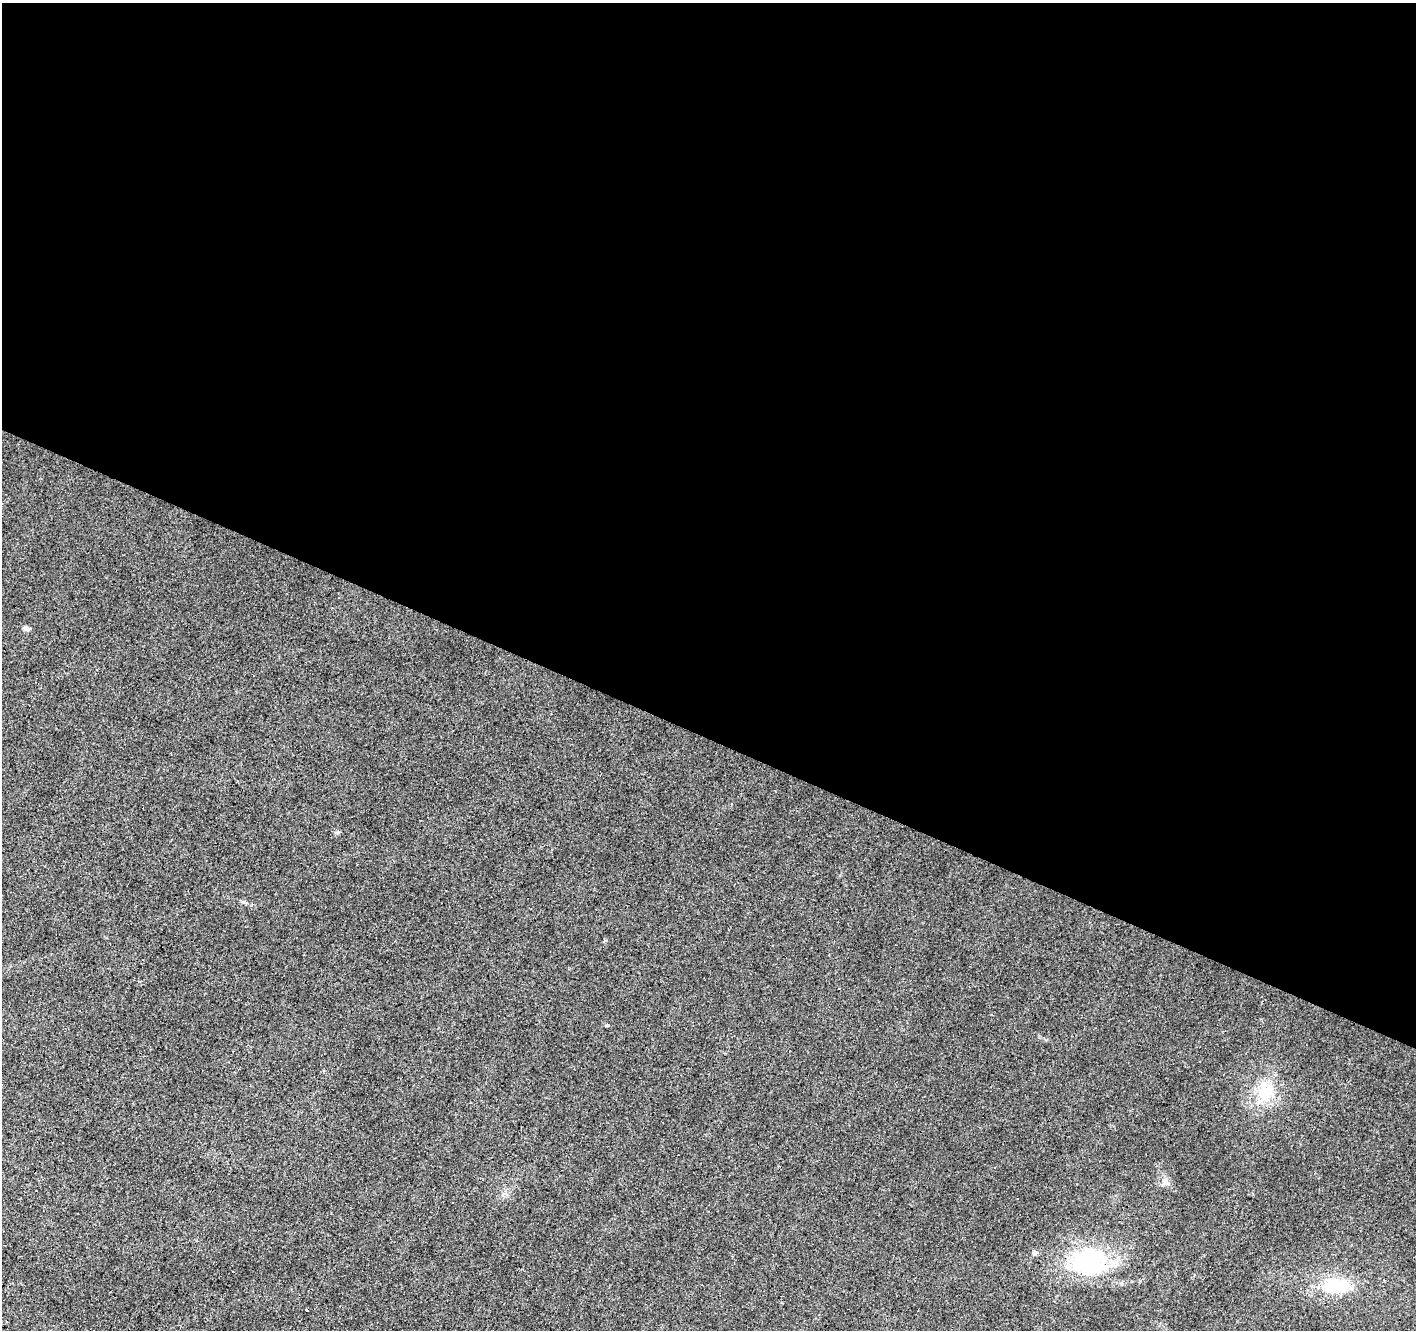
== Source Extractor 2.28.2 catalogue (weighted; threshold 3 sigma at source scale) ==
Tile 3 of 4 x 4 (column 3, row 1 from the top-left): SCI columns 2835-4248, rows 4249-5576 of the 5663 x 5777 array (HDU 1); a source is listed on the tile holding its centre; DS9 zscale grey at full resolution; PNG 1418 x 1332 px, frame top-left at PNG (2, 3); no overlay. Shown black and unused: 55% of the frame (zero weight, under 2 of 3 exposures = <1% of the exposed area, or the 3 px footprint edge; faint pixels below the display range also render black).
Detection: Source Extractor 2.28.2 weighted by HDU 2 'WHT'; one run over the whole footprint, this tile lists its part. Background 0.0202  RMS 0.0061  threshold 0.0272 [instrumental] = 3 sigma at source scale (4.5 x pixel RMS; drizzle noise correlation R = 1.50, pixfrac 1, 0.0396/0.0396 arcsec/px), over >= 5 px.
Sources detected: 15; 4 cosmic-ray / hot-pixel residue — not listed; the other 11 listed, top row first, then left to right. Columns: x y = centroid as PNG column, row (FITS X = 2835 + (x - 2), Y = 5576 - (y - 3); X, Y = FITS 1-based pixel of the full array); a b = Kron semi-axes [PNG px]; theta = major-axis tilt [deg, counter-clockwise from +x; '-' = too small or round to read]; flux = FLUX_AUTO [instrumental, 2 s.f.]
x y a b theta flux
26 628 8 6 -35 1.6
337 832 6 4 -18 0.9
829 955 2 2 - 0.46
607 1025 3 3 - 3.6
1265 1092 27 22 82 22
1164 1183 10 3 50 1.4
1034 1253 7 6 - 1.3
1089 1262 47 36 5 61
233 1271 3 3 - 3.7
1336 1286 30 16 1 30
307 1310 3 3 - 3.6
Unlisted compact peaks at least as high as the median listed source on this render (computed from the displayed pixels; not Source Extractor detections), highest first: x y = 244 902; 1046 1040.